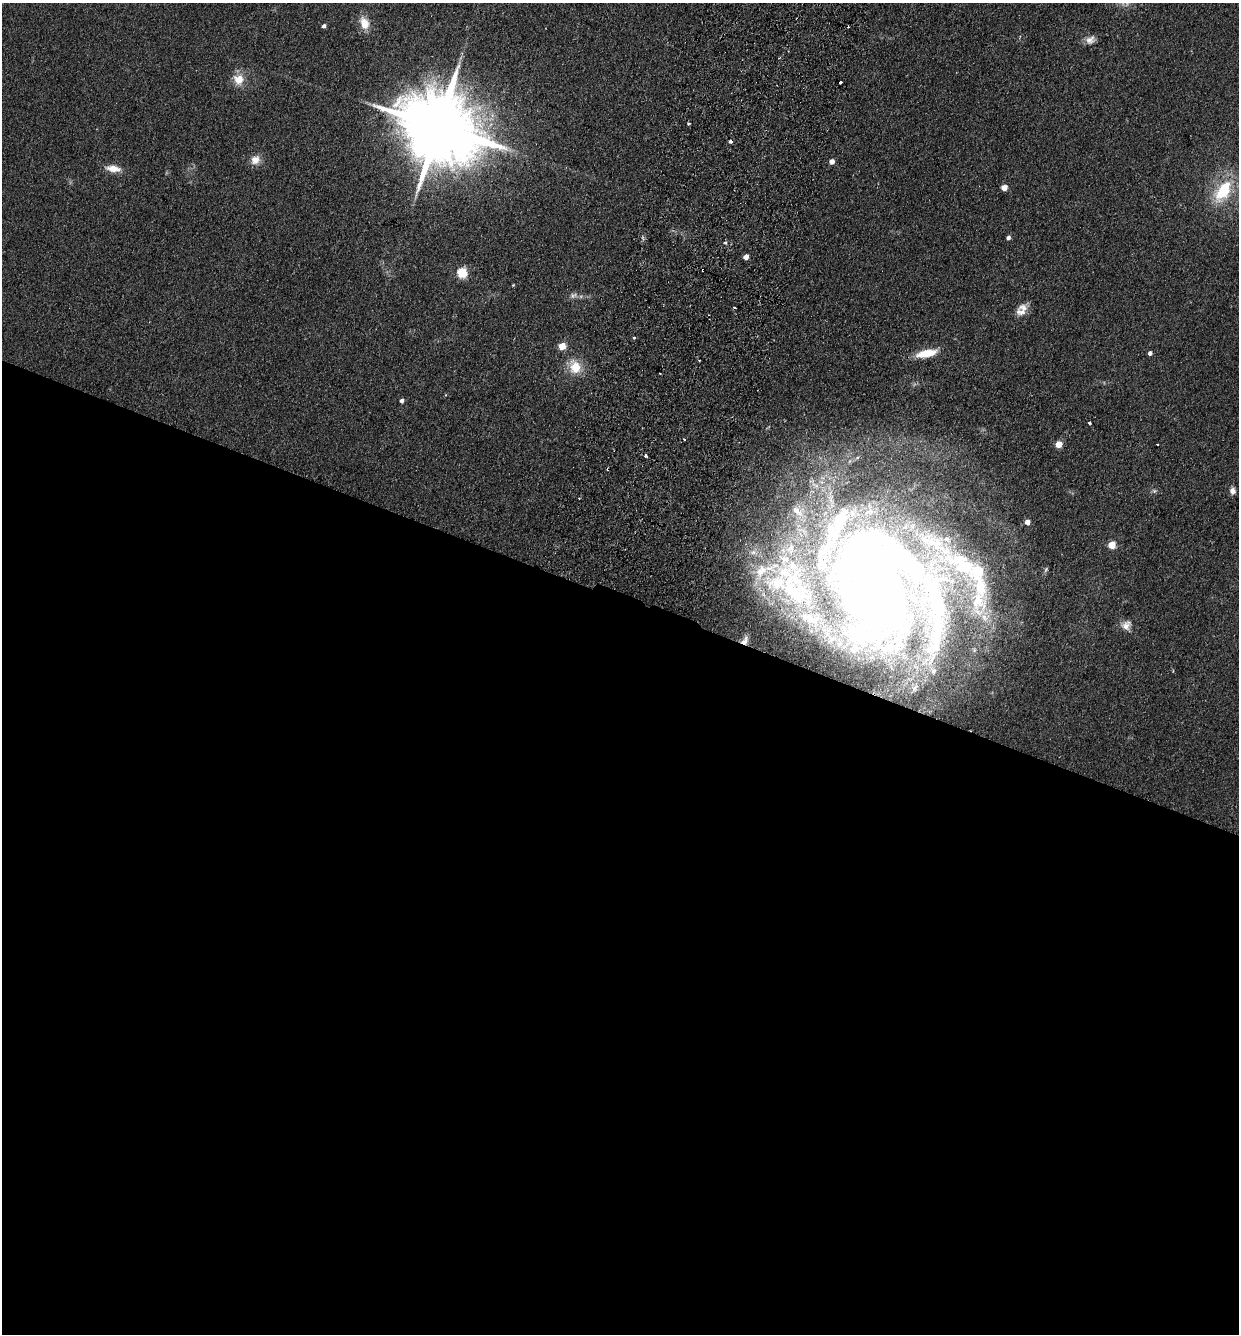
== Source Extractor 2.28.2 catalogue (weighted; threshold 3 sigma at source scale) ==
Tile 14 of 4 x 4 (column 2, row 4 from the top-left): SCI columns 1554-2790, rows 22-1353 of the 5452 x 5368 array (HDU 1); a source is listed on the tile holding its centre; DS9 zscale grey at full resolution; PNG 1241 x 1336 px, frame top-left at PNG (2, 3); no overlay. Shown black and unused: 55% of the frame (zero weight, under 2 of 3 exposures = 3% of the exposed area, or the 3 px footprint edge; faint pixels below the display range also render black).
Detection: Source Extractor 2.28.2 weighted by HDU 2 'WHT'; one run over the whole footprint, this tile lists its part. Background 0.15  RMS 0.011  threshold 0.0505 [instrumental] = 3 sigma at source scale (4.5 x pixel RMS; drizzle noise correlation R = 1.50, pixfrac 1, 0.05/0.05 arcsec/px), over >= 5 px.
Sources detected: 71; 3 inside a brighter object's white glare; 8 cosmic-ray / hot-pixel residue — not listed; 15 inside a brighter listed object's ellipse — not listed separately; the other 45 listed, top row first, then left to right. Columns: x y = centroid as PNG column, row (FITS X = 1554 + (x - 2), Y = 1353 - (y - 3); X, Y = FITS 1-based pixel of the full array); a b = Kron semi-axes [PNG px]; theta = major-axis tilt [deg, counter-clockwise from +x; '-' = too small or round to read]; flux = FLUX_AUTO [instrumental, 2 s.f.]
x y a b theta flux
364 23 15 10 -69 16
324 26 4 4 - 3.6
1090 40 14 10 29 7.5
239 79 13 12 - 17
840 82 3 3 - 6
689 124 3 3 - 1.8
438 126 24 18 -25 15000
731 141 3 3 - 5.4
255 160 12 11 - 9.8
832 162 5 5 - 6.5
113 169 19 8 -8 12
1004 188 5 4 - 12
1223 191 33 17 57 53
1008 238 5 4 - 3.3
725 243 5 3 - 1.4
746 257 5 4 - 7.6
462 273 6 5 - 74
513 285 4 3 - 0.86
573 295 12 7 12 4.9
1023 308 14 10 -17 8.4
634 337 3 3 - 3.3
562 346 5 5 - 26
926 353 22 8 12 25
1150 353 4 4 - 4.2
575 367 19 16 -70 23
402 401 4 4 - 3.6
1090 423 3 3 - 2.8
684 439 3 3 - 3.2
1059 444 5 4 - 20
1154 491 6 5 - 2.1
1233 491 8 7 - 4.8
797 511 19 9 -41 11
1027 522 5 4 - 7.5
1112 545 5 5 - 30
790 547 12 9 62 8.9
753 552 7 6 - 3.3
785 559 13 11 32 14
963 566 61 35 -43 150
1046 570 8 4 70 1.8
876 589 121 61 -83 1200
798 594 55 23 -28 97
985 617 14 10 -36 13
1126 625 14 11 46 8.5
744 641 9 6 61 5.3
933 671 10 8 -62 6.1
Overlapping masked pixels (flux is a lower limit): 2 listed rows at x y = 876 589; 744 641